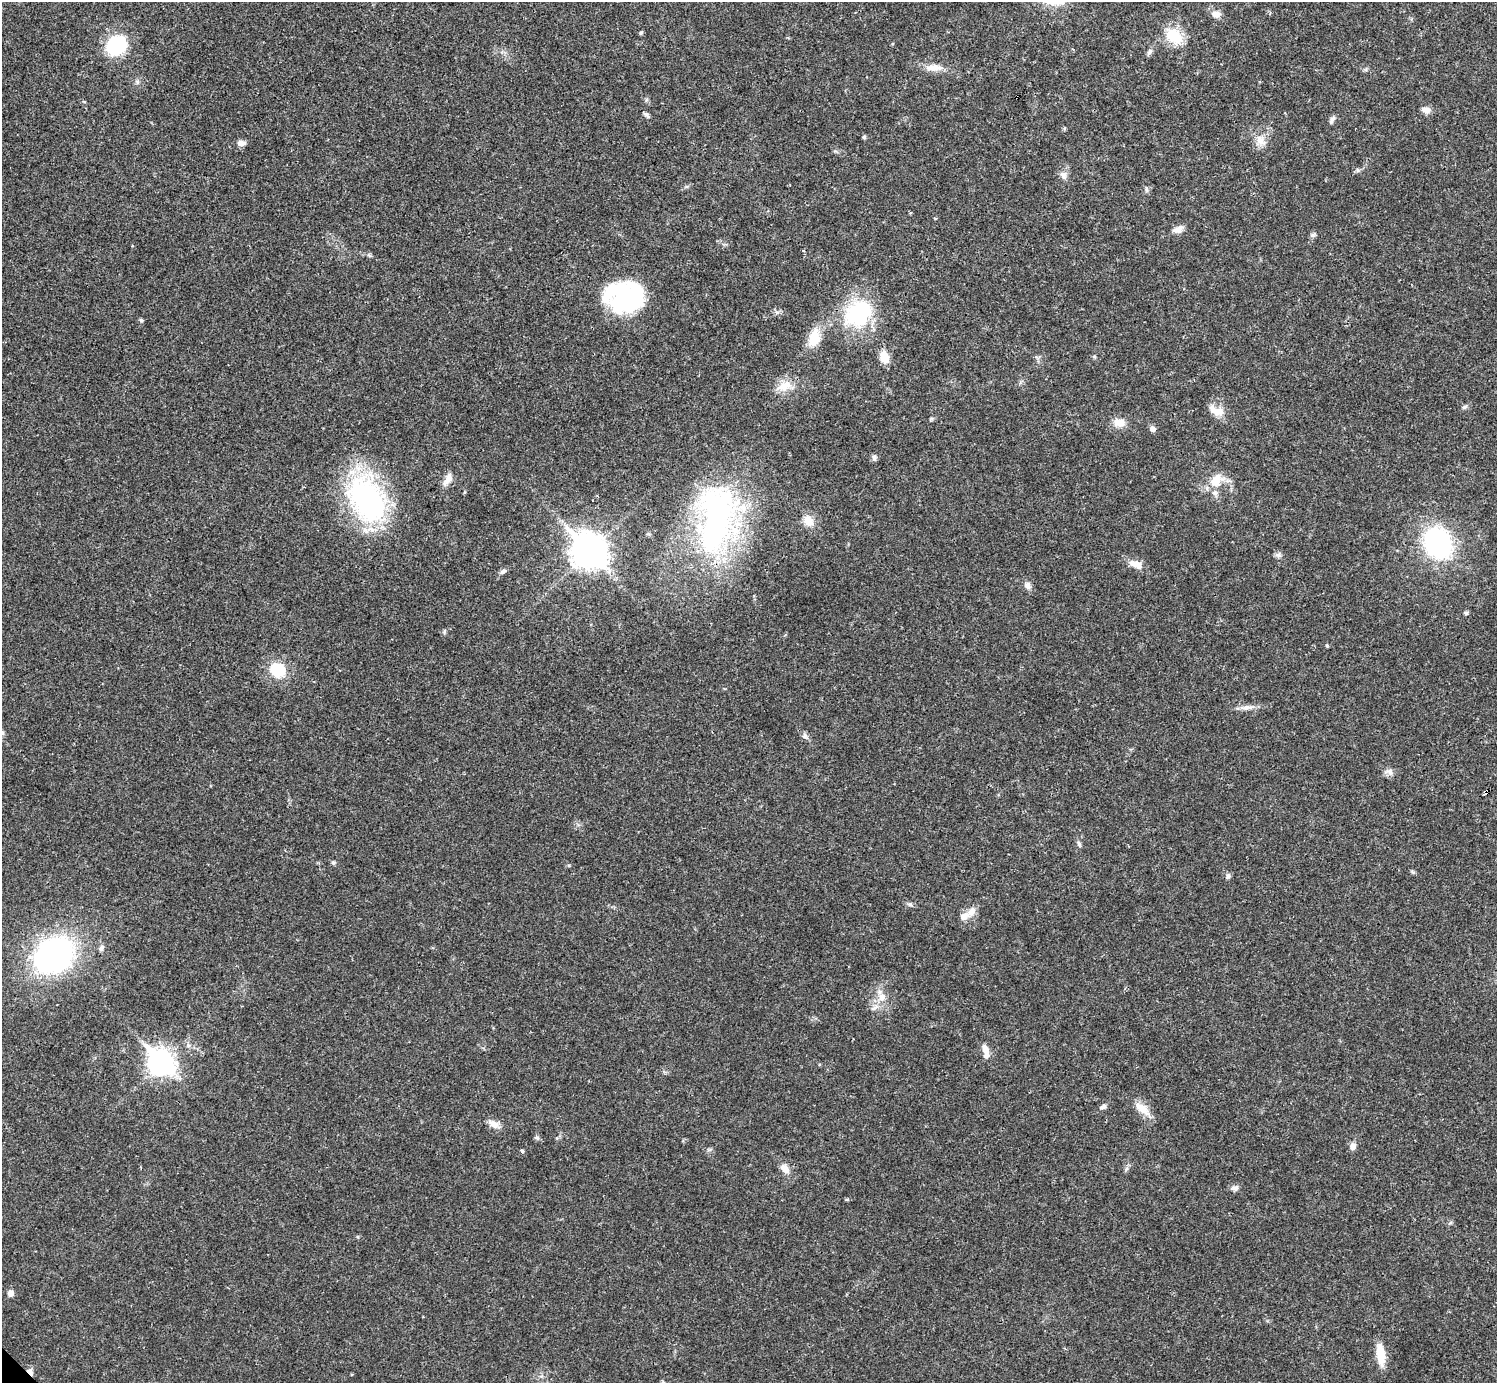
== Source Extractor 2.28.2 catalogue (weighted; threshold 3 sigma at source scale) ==
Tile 10 of 4 x 4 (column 2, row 3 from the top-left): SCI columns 1495-2989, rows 1539-2919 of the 5981 x 5981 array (HDU 1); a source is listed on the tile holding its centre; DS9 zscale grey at full resolution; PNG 1499 x 1385 px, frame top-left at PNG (2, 2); no overlay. Shown black and unused: <1% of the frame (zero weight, under 3 of 4 exposures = <1% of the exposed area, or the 3 px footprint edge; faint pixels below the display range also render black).
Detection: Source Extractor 2.28.2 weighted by HDU 2 'WHT'; one run over the whole footprint, this tile lists its part. Background 0.0208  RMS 0.0022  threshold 0.0101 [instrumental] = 3 sigma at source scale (4.5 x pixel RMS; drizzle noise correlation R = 1.50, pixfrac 1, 0.05/0.05 arcsec/px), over >= 5 px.
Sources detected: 81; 2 inside a brighter object's white glare — not listed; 5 inside a brighter listed object's ellipse — not listed separately; the other 74 listed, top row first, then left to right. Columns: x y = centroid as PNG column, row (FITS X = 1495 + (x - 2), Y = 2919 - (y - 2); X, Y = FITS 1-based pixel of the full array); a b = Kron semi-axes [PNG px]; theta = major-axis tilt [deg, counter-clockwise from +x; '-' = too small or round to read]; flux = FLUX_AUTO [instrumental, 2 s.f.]
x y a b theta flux
1216 14 11 9 -15 1.5
641 33 6 4 45 0.3
1174 36 24 17 -38 6.1
117 45 16 13 45 20
1150 52 10 5 54 0.63
934 67 24 10 -1 2.6
1426 110 11 7 -6 1.3
647 115 9 5 -49 0.51
1332 120 11 5 58 0.72
864 137 5 5 - 0.32
1260 140 17 10 -52 2.2
241 143 11 7 4 1.1
1357 170 6 4 -72 0.32
1063 175 10 9 - 1.1
1178 230 15 8 24 1.4
1312 235 7 6 - 0.52
623 298 42 23 67 16
777 312 7 4 17 0.47
858 313 37 30 41 19
141 320 5 4 - 0.3
814 338 25 14 77 4.4
1094 356 6 3 -19 0.27
884 357 13 9 -72 3.3
784 386 22 12 26 3.4
1464 407 7 5 19 0.51
1217 411 18 11 -2 2.4
1119 423 15 10 1 2.4
1152 429 7 6 - 0.87
874 457 7 7 - 0.64
448 479 18 8 58 1.8
1214 483 16 11 -24 3
366 499 54 34 -57 46
716 519 92 47 82 64
808 521 16 12 -59 2.6
1438 543 21 18 -61 44
588 551 14 12 -44 320
1278 555 9 6 -8 0.64
1136 564 18 9 -22 2.3
503 571 9 6 31 0.61
1027 585 10 8 -59 1.1
1466 613 5 5 - 0.38
444 631 6 4 -72 0.3
1327 646 5 3 - 0.28
278 670 17 15 -27 7.5
1246 708 13 7 10 1.2
2 733 8 5 -54 0.62
805 736 9 4 90 0.54
1389 772 10 8 -26 1
1486 793 4 4 - 1.3
1079 844 9 5 -62 0.54
333 863 6 5 - 0.38
1413 872 6 4 -70 0.31
1228 876 7 5 52 0.59
909 904 6 5 - 0.46
971 912 15 9 54 1.9
101 948 8 6 66 0.69
54 955 32 27 29 72
882 997 11 10 - 2
873 1008 8 4 8 0.62
985 1049 12 8 -67 1.6
161 1062 11 9 -47 190
1103 1107 10 6 23 0.69
1142 1109 24 10 -38 3
494 1124 16 8 -35 1.6
537 1138 6 5 - 0.45
1353 1146 9 8 - 1.1
522 1151 4 3 - 0.47
785 1169 13 8 -48 1.8
1126 1169 7 4 71 0.44
1235 1188 10 6 11 0.77
1450 1223 6 4 19 0.31
10 1293 7 6 - 1.3
1381 1354 24 9 -82 4.1
30 1372 9 6 -54 0.98
Overlapping masked pixels (flux is a lower limit): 2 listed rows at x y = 1486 793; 30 1372
Isophote crosses this tile's border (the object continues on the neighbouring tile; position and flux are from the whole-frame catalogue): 1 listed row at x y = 2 733
Unlisted compact peaks at least as high as the median listed source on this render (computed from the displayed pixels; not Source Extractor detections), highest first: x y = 569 865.